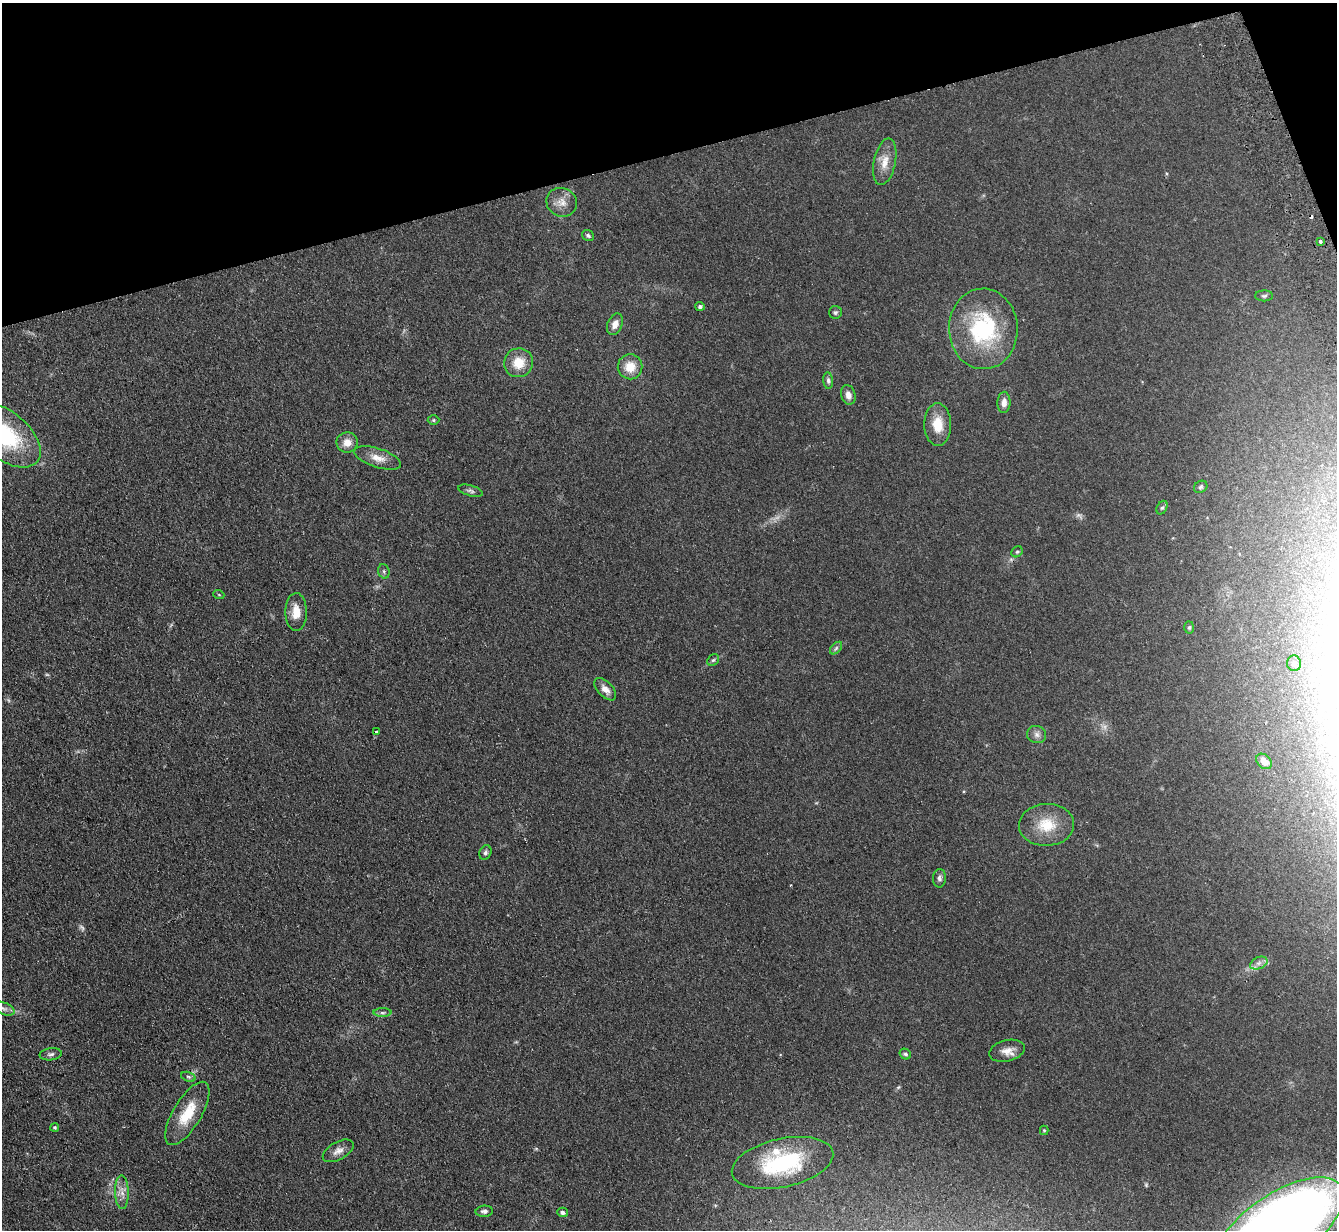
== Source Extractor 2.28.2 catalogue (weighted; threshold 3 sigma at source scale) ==
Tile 3 of 4 x 4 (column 3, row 1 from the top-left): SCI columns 2721-4055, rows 3840-5067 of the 5439 x 5351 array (HDU 1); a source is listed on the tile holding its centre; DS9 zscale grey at full resolution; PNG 1339 x 1232 px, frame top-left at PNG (2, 3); each listed source drawn as its Kron ellipse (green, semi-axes under 4 px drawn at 4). Shown black and unused: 13% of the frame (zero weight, under 2 of 3 exposures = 3% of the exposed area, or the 3 px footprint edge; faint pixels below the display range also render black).
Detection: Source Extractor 2.28.2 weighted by HDU 2 'WHT'; one run over the whole footprint, this tile lists its part. Background 0.0751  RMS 0.0075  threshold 0.0339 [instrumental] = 3 sigma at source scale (4.5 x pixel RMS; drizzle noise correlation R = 1.50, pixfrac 1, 0.05/0.05 arcsec/px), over >= 5 px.
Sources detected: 62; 5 too faint to see at this stretch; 1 cosmic-ray / hot-pixel residue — neither listed nor drawn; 3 inside a brighter listed object's ellipse — not listed separately; the other 53 listed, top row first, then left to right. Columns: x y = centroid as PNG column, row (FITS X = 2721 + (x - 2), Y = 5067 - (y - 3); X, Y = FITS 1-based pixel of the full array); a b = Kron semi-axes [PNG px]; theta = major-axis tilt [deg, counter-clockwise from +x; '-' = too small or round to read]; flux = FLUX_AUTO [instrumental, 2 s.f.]
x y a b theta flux
885 162 24 11 78 9.7
562 202 15 14 - 8
588 235 6 5 - 1.5
1320 242 3 3 - 2.4
1264 296 9 5 2 1.6
700 306 5 4 - 1.6
835 312 6 6 - 1.4
615 324 11 7 65 5.5
983 329 40 34 -89 72
518 363 15 14 - 14
630 367 12 12 - 12
828 381 8 5 -85 1.9
848 395 10 7 -75 4.4
1004 402 10 6 88 4.4
433 420 6 5 - 1.1
938 425 21 13 -89 15
5 435 42 23 -39 67
347 442 11 10 - 6.8
378 458 24 9 -18 8.4
1201 487 7 5 35 1.4
470 491 13 5 -15 2
1162 508 7 5 61 1.4
1017 552 6 5 - 1.2
384 571 7 5 -71 1.5
219 595 5 3 - 0.64
296 612 19 10 -89 9.6
1189 627 6 5 - 1.1
836 648 7 4 46 1.7
713 660 6 5 - 1.2
1294 663 8 7 - 4.6
605 689 14 7 -46 5.2
376 732 3 3 - 1.7
1037 735 9 8 - 3.2
1264 761 9 6 -45 6.1
1046 825 27 21 2 21
485 853 7 5 66 1.7
940 878 9 6 87 2.4
1259 963 9 5 24 2.9
3 1008 12 6 -22 3.1
382 1013 9 4 0 1.7
1007 1051 18 10 14 6.8
51 1054 11 6 7 2.2
905 1054 6 5 - 1.5
188 1077 7 4 -20 1.3
187 1113 36 14 59 22
55 1127 4 4 - 1.2
1044 1130 4 4 - 0.86
338 1151 17 9 29 5
782 1163 52 24 12 70
122 1192 17 7 -88 5.6
484 1211 9 5 3 2.1
562 1212 5 5 - 2.1
1280 1227 74 34 34 1200
Isophote crosses this tile's border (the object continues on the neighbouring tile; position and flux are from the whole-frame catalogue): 3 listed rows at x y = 5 435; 3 1008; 1280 1227